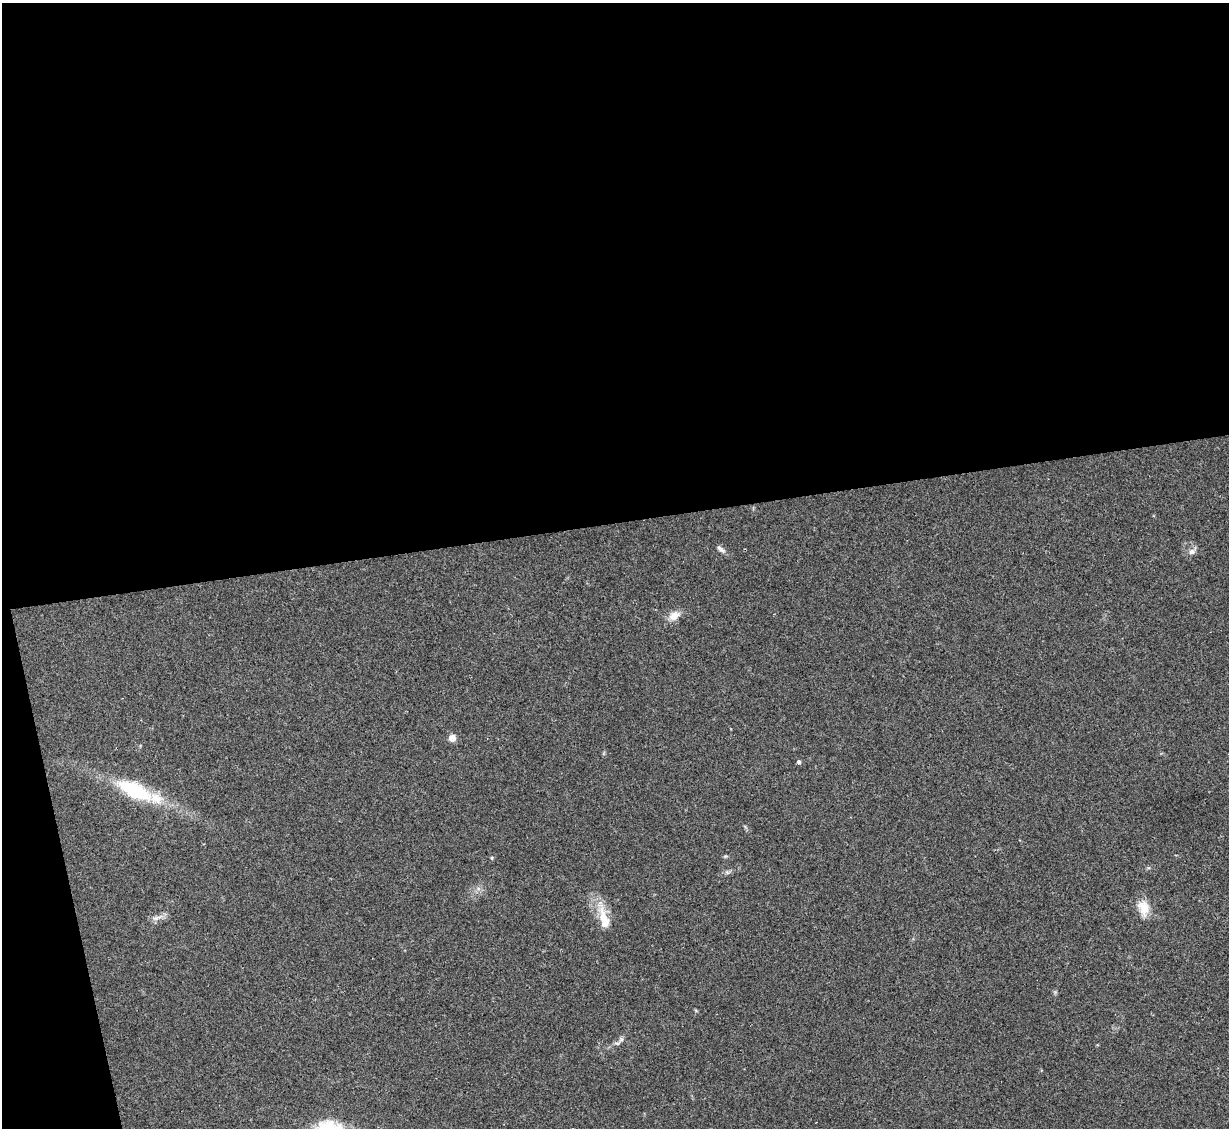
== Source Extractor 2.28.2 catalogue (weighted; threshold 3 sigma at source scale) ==
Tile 1 of 4 x 4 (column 1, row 1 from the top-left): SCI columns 1-1227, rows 3627-4752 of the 4909 x 4890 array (HDU 1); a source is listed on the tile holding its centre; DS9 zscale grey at full resolution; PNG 1231 x 1130 px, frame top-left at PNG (2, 3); no overlay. Shown black and unused: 49% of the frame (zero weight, under 2 of 3 exposures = <1% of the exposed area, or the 3 px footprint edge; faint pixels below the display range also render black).
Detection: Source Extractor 2.28.2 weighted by HDU 2 'WHT'; one run over the whole footprint, this tile lists its part. Background 0.0784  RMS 0.0093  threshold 0.0417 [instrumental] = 3 sigma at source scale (4.5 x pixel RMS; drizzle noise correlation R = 1.50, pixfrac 1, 0.05/0.05 arcsec/px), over >= 5 px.
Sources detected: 14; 1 inside a brighter listed object's ellipse — not listed separately; the other 13 listed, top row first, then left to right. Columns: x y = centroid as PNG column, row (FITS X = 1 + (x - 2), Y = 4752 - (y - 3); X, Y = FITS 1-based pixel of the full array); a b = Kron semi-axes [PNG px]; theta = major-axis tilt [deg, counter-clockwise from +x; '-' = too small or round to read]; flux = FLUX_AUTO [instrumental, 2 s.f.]
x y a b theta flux
721 549 13 5 -38 3.4
1192 552 9 8 - 3.7
674 616 16 11 32 8.4
452 738 5 5 - 16
799 762 4 4 - 2.4
135 791 46 17 -26 59
725 856 6 4 -42 1.2
492 858 5 3 - 0.89
727 872 7 4 -19 1.8
1144 908 19 13 -78 15
157 918 19 5 18 4.9
604 919 35 11 -77 19
618 1043 8 5 23 2.5